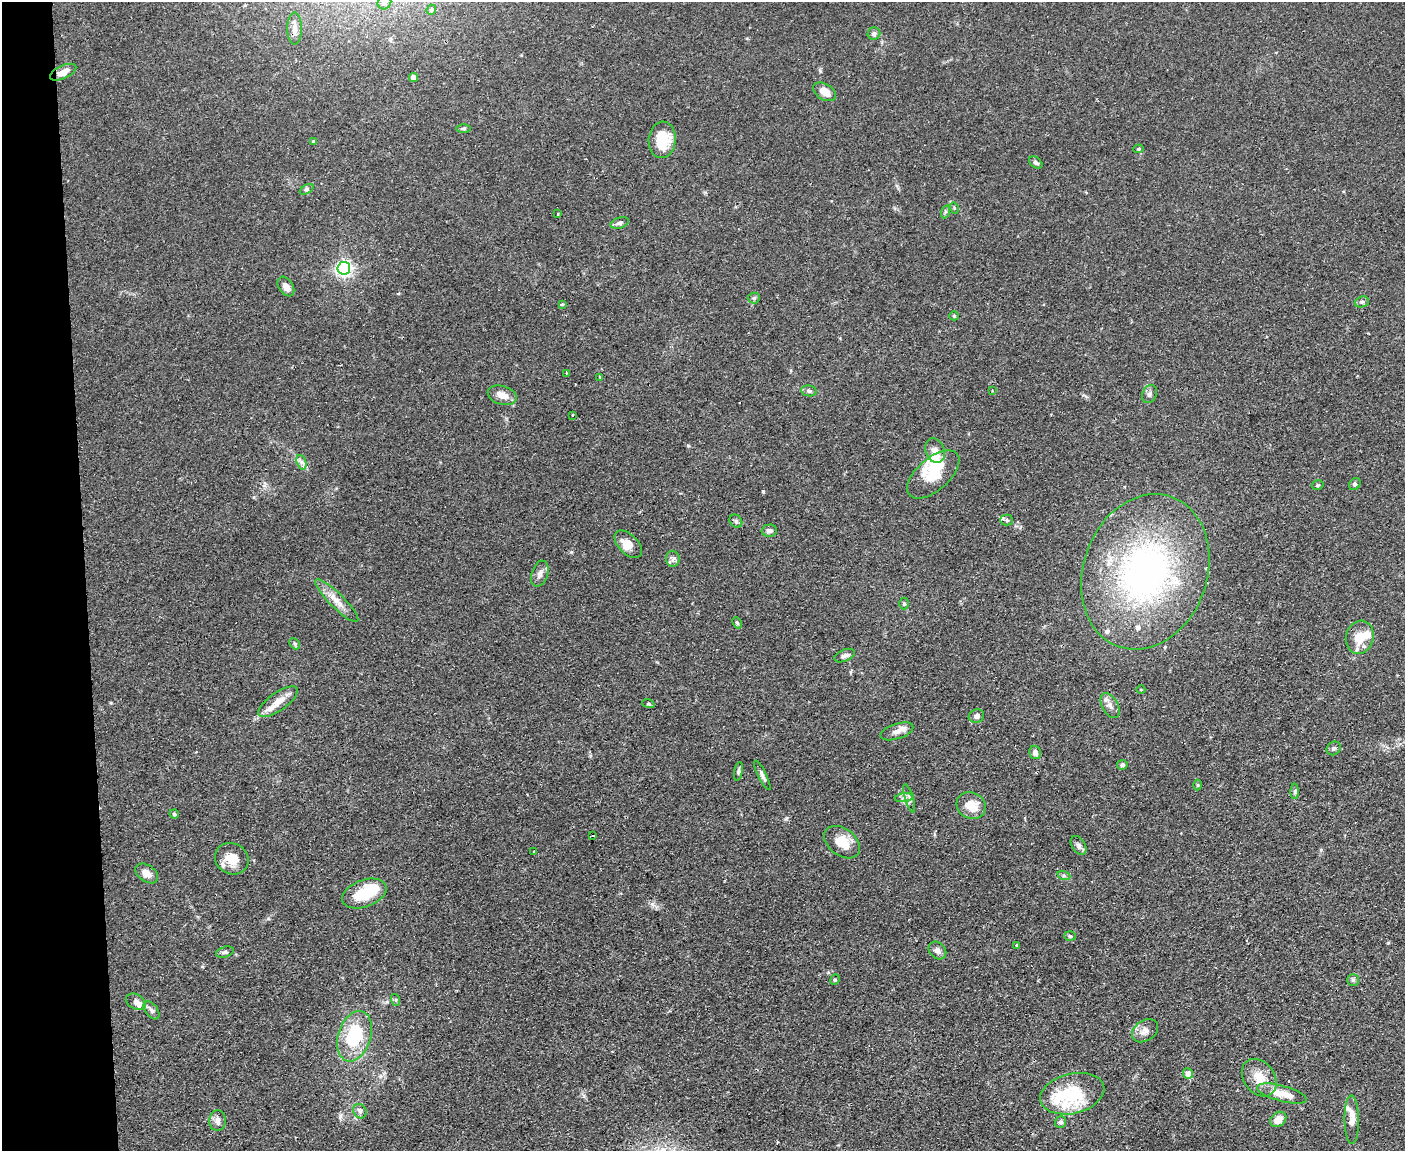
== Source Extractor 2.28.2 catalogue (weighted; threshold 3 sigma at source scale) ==
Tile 4 of 3 x 4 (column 1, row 2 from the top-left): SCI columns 129-1531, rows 2300-3448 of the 4575 x 4598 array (HDU 1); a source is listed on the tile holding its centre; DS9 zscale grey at full resolution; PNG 1407 x 1153 px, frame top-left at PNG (2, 2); each listed source drawn as its Kron ellipse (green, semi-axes under 4 px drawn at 4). Shown black and unused: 6% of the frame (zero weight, under 2 of 3 exposures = <1% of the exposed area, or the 3 px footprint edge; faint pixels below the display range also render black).
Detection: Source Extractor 2.28.2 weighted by HDU 2 'WHT'; one run over the whole footprint, this tile lists its part. Background 0.083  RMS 0.0059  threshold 0.0264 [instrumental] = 3 sigma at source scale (4.5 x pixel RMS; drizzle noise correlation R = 1.50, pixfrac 1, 0.05/0.05 arcsec/px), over >= 5 px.
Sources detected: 105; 4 inside a brighter object's white glare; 1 cosmic-ray / hot-pixel residue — neither listed nor drawn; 7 inside a brighter listed object's ellipse — not listed separately; the other 93 listed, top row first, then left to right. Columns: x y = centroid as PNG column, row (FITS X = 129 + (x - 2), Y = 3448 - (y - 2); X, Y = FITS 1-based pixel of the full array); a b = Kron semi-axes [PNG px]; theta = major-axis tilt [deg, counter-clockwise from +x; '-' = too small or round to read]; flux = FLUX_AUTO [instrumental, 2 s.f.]
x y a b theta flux
384 2 7 6 - 1.9
431 10 5 4 - 1.2
294 28 16 7 90 3.4
874 34 6 6 - 2
63 72 14 6 24 5
413 77 4 4 - 3.5
825 92 12 8 -31 5.9
464 128 7 3 0 0.93
662 140 18 13 85 18
313 141 4 4 - 0.92
1139 149 5 4 - 0.84
1036 162 7 5 -39 1.5
307 189 7 4 32 1.1
954 208 5 3 - 0.57
945 212 7 4 72 0.99
557 214 3 3 - 1.2
620 223 9 5 18 1.8
344 268 6 6 - 190
286 287 11 7 -57 4.2
754 298 6 5 - 1.1
1362 302 7 5 21 1.3
562 304 4 3 - 1.9
954 316 4 4 - 0.84
566 373 3 2 - 0.58
600 377 4 3 - 0.61
809 391 8 5 -10 1.5
992 391 2 2 - 0.49
1150 394 9 7 67 1.9
502 395 15 9 -15 5.5
572 415 3 2 - 0.74
935 451 12 9 -70 4.1
301 462 7 4 -71 1.9
933 474 31 16 41 16
1355 484 6 5 - 1.1
1318 485 6 4 16 1
1007 520 6 5 - 1.1
736 521 7 5 -47 1.3
769 531 8 6 2 2.1
628 544 17 10 -44 6.2
673 559 8 7 - 1.9
1145 572 79 62 70 190
540 574 13 8 71 3.4
337 601 29 7 -45 7.1
904 603 6 4 90 0.86
737 623 6 4 -66 0.84
1360 637 17 13 74 12
295 644 6 4 -46 0.94
844 656 11 6 23 2.2
1141 690 4 3 - 0.43
278 702 23 9 35 7.9
648 704 6 4 -18 0.81
1110 705 13 7 -61 3.6
976 716 8 6 18 2.4
897 731 17 7 18 4.1
1334 748 7 6 - 1.3
1035 752 7 5 -75 2.6
1122 765 5 5 - 1.4
738 771 9 4 78 1.2
762 775 16 4 -64 2.1
1197 785 5 3 - 0.68
1295 791 8 4 90 0.94
904 798 9 4 8 1.7
909 798 15 4 -73 1.8
971 806 15 13 -27 10
174 814 4 4 - 0.96
592 836 3 3 - 2.9
842 842 20 13 -38 11
1078 845 10 6 -57 2.2
534 852 3 2 - 0.59
232 859 17 15 -29 9.5
147 873 12 8 -35 4.5
1064 876 6 4 -19 1.1
364 893 23 13 20 21
1070 936 6 5 - 0.95
1017 946 3 3 - 1.1
937 950 10 7 -44 2.6
225 952 9 5 15 1.4
835 980 5 4 - 0.84
1353 980 6 6 - 1
396 1000 6 4 -72 0.79
136 1002 10 7 -27 2.8
152 1010 10 6 -53 1.9
1145 1031 14 10 34 4.1
354 1036 26 16 72 36
1188 1073 5 5 - 4.5
1259 1078 20 15 -53 11
1072 1094 32 20 13 41
1282 1094 26 7 -15 9.7
360 1111 7 6 - 1.7
1278 1119 9 6 40 5.7
1352 1120 24 7 -89 6.6
217 1121 10 8 85 2.8
1061 1122 6 5 - 1.5
Isophote crosses this tile's border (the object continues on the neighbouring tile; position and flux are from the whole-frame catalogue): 1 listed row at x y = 384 2
Unlisted compact peaks at least as high as the median listed source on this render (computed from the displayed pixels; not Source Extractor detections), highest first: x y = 763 491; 688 446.